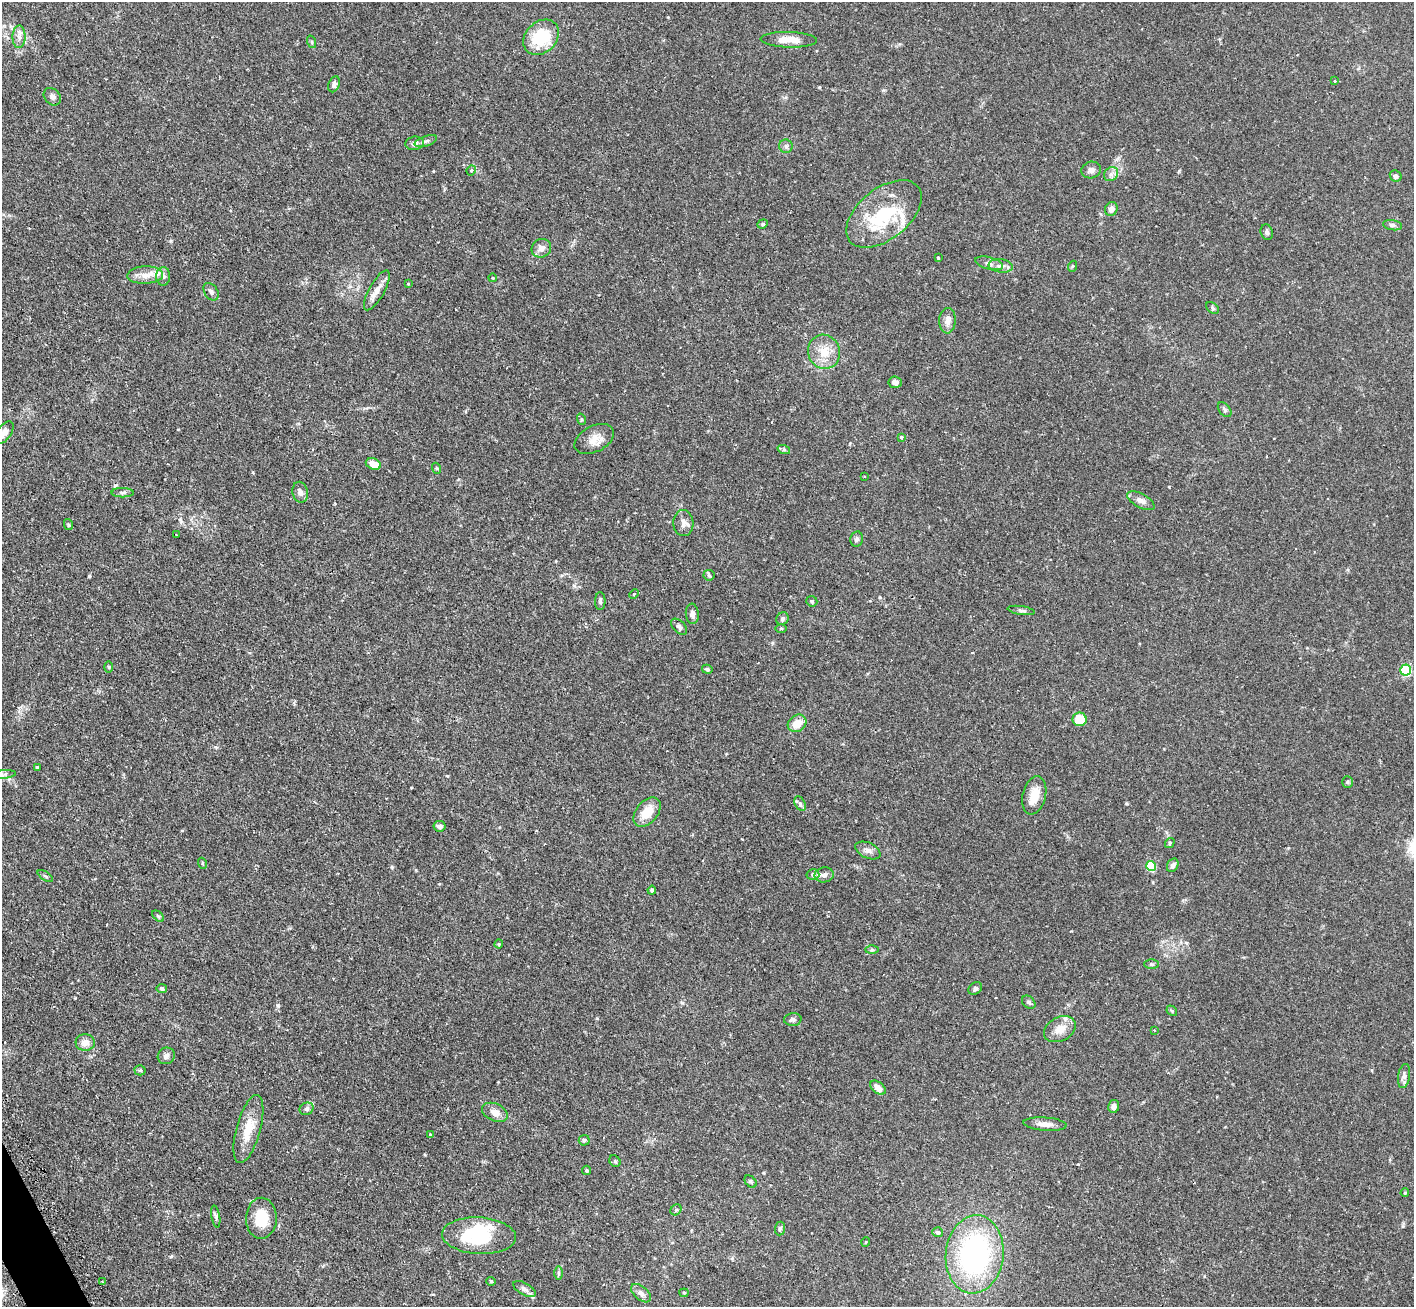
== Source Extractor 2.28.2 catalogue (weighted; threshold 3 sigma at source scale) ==
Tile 7 of 4 x 4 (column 3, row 2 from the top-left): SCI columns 2868-4279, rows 2793-4097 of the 5734 x 5719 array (HDU 1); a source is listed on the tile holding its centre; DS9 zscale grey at full resolution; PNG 1416 x 1309 px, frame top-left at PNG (2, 2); each listed source drawn as its Kron ellipse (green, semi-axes under 4 px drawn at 4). Shown black and unused: <1% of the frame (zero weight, under 2 of 3 exposures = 4% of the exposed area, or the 3 px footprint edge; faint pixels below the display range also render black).
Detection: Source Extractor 2.28.2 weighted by HDU 2 'WHT'; one run over the whole footprint, this tile lists its part. Background 0.153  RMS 0.0061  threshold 0.0275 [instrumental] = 3 sigma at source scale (4.5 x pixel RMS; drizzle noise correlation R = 1.50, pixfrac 1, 0.05/0.05 arcsec/px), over >= 5 px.
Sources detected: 130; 2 inside a brighter object's white glare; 1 cosmic-ray / hot-pixel residue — neither listed nor drawn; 6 inside a brighter listed object's ellipse — not listed separately; the other 121 listed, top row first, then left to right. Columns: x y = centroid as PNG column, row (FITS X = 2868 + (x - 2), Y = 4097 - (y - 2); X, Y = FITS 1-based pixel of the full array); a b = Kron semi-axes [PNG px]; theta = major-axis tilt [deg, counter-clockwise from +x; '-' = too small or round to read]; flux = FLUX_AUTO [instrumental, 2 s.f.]
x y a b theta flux
19 37 11 6 89 2.8
541 37 20 15 45 26
789 40 28 8 -2 8
312 42 6 4 -71 0.77
1335 81 3 3 - 0.96
334 84 8 5 68 1.5
52 97 10 7 -47 1.9
426 141 12 5 18 1.8
415 143 9 6 7 2.5
786 146 7 6 - 1.5
471 170 5 4 - 1.3
1091 170 10 8 13 2.3
1111 174 8 6 46 2.1
1396 176 6 5 - 2
1111 209 7 6 - 2.7
884 214 44 25 39 34
763 224 5 4 - 0.77
1393 225 9 5 -9 1.5
1267 232 8 6 -74 1.4
541 248 10 9 - 3.6
938 258 3 3 - 0.92
989 263 14 6 -15 2.4
1001 266 12 6 -7 2.7
1073 266 5 3 - 0.65
145 275 18 8 2 5.4
163 276 9 7 89 2
493 278 4 3 - 0.45
408 284 4 3 - 0.42
377 290 22 7 61 4.7
211 292 9 6 -56 1.7
1212 308 7 5 -43 1
947 321 13 8 88 3.4
824 352 17 16 - 11
895 382 7 5 -5 2.2
1225 410 8 5 -50 1.3
581 419 6 3 -71 0.7
4 433 13 7 52 3.5
901 437 4 4 - 1.5
594 439 21 13 28 6.7
784 450 6 4 -18 0.91
373 464 8 5 -24 6.2
436 468 6 3 -70 0.68
864 476 2 2 - 0.42
300 492 10 7 -78 2.5
123 493 11 4 -1 1.5
1141 501 15 7 -28 3.4
683 523 13 10 -88 3.2
68 524 6 4 -78 0.7
176 535 3 2 - 0.46
857 539 8 6 78 1.3
709 575 5 5 - 0.83
634 594 5 3 - 0.68
600 601 9 5 -90 1.2
812 601 6 5 - 0.84
1021 610 14 4 -9 1.4
692 614 10 6 -84 2.8
782 619 7 6 - 1.1
679 627 10 6 -44 1.6
781 628 5 3 - 0.58
108 667 6 4 -89 0.66
707 669 5 4 - 0.99
1406 670 5 5 - 48
1080 719 7 7 - 13
797 723 10 8 37 7
37 767 3 3 - 1.8
4 774 12 4 6 1.5
1347 782 6 5 - 0.83
1034 795 19 11 77 8.2
800 804 8 5 -63 1.4
647 812 17 10 51 9.8
439 826 6 5 - 1.8
1170 843 5 4 - 0.82
868 850 13 7 -25 2.8
202 863 5 3 - 0.55
1173 865 7 5 59 2.2
1151 866 5 5 - 24
813 874 6 5 - 1.2
824 875 10 7 9 2.3
45 876 9 3 -34 0.77
652 890 4 4 - 0.97
158 916 7 4 -44 0.8
499 944 4 4 - 0.63
872 950 6 4 1 0.97
1151 964 7 4 0 0.93
162 988 5 4 - 1.7
975 989 7 5 39 1.3
1029 1002 7 5 -44 1.2
1172 1011 6 4 -47 0.76
793 1020 8 6 4 1.8
1060 1029 17 12 27 6.6
1154 1030 3 2 - 0.4
85 1042 9 8 - 3.9
166 1056 9 8 - 2.1
140 1070 5 5 - 0.86
1404 1076 12 6 82 2.2
878 1088 9 5 -41 4.6
1114 1106 6 5 - 2.2
307 1109 7 6 - 1.6
495 1112 13 8 -24 4.4
1045 1124 22 6 -4 4.2
248 1129 35 12 75 12
430 1135 3 3 - 0.58
584 1140 5 5 - 0.96
615 1161 6 5 - 0.93
587 1170 5 4 - 0.89
751 1182 7 5 -44 0.9
1405 1193 4 3 - 0.63
676 1210 6 5 - 0.92
216 1217 11 3 -81 1.2
261 1218 20 15 89 15
780 1229 7 5 84 1.2
937 1232 5 5 - 1.4
479 1236 37 18 -3 35
866 1242 4 3 - 0.4
975 1254 39 29 84 110
559 1273 6 4 -90 0.91
491 1281 4 4 - 0.6
102 1282 3 3 - 1.7
524 1289 12 6 -30 2.1
641 1293 12 6 -41 2.5
684 1293 4 4 - 0.56
Isophote crosses this tile's border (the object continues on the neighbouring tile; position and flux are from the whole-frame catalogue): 1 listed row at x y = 4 433
Unlisted compact peaks at least as high as the median listed source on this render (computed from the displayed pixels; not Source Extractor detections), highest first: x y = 89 576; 278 1005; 392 867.